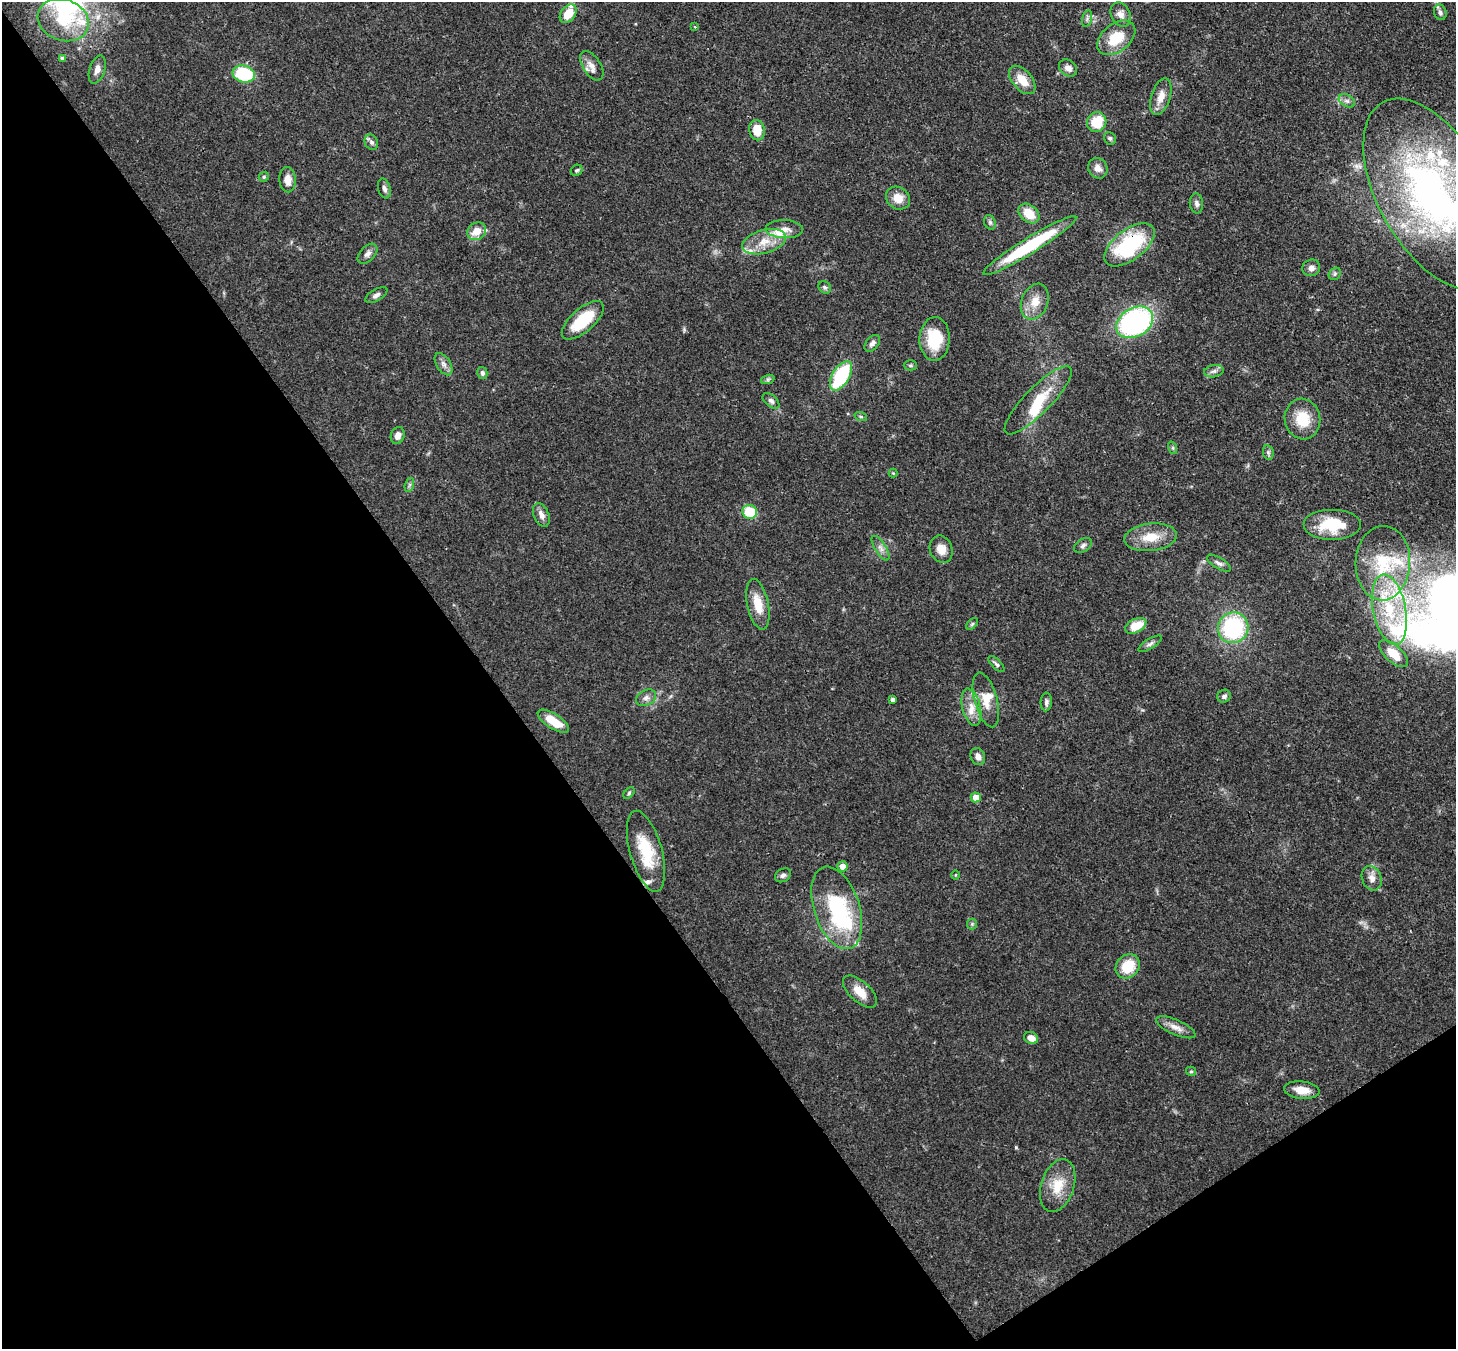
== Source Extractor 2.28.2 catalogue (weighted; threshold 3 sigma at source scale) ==
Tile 14 of 4 x 4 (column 2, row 4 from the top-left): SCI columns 1533-2986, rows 210-1556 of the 5971 x 5944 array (HDU 1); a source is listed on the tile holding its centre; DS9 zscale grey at full resolution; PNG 1458 x 1351 px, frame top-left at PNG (2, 2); each listed source drawn as its Kron ellipse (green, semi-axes under 4 px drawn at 4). Shown black and unused: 38% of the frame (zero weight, under 3 of 4 exposures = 7% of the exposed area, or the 3 px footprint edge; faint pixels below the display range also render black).
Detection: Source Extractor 2.28.2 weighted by HDU 2 'WHT'; one run over the whole footprint, this tile lists its part. Background 0.0932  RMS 0.0041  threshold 0.0184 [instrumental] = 3 sigma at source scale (4.5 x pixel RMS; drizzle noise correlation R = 1.50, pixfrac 1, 0.05/0.05 arcsec/px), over >= 5 px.
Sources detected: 113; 3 inside a brighter object's white glare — neither listed nor drawn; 10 inside a brighter listed object's ellipse — not listed separately; the other 100 listed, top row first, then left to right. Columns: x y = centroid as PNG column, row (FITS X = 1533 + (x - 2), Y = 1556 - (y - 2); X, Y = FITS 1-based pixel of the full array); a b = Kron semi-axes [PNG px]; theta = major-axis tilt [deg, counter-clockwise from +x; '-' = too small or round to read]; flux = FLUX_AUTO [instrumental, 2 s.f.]
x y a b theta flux
1440 12 8 6 -71 1.2
568 14 10 7 53 8.2
1121 15 13 9 -62 3.2
1087 19 9 5 76 1.1
63 20 26 20 -20 16
695 27 4 3 - 0.55
1116 38 22 14 38 12
62 58 4 4 - 1
592 66 16 9 -56 3.5
1068 68 10 7 -39 2.5
97 70 14 7 72 2.7
244 74 11 8 -15 27
1022 80 17 9 -49 7.2
1161 97 19 9 72 4.8
1347 101 9 5 -29 1.4
1097 122 10 9 - 12
757 130 10 8 -77 6.8
1110 138 7 5 -53 0.8
371 142 8 6 -62 1.3
1098 168 10 9 - 2.8
577 170 6 5 - 0.83
264 177 5 4 - 0.59
288 180 12 8 -88 4
384 188 10 6 -73 1.5
1433 194 104 55 -61 150
898 198 13 11 -34 5
1196 203 10 6 -83 1.5
1029 214 12 8 -39 7.9
990 222 7 5 -69 1
784 229 19 9 -1 3.6
477 231 10 8 36 5.9
764 242 22 11 16 7.8
1129 245 29 15 37 36
1030 246 54 8 32 32
367 254 12 7 46 1.9
1311 268 9 8 - 2.3
1335 274 7 5 48 0.86
825 287 7 5 -43 0.79
376 295 12 6 30 1.5
1035 302 18 13 69 5.9
583 320 26 11 41 17
1135 322 20 14 30 73
935 339 22 15 88 16
872 343 10 6 51 1.6
443 364 12 7 -58 2.2
910 365 7 5 1 0.69
1214 371 10 6 10 1.5
482 373 6 5 - 1.1
841 376 16 8 59 30
768 379 7 4 18 0.81
1038 400 46 13 46 14
771 401 10 5 -40 1.2
861 417 6 4 -19 0.61
1302 419 20 17 -79 11
398 435 9 6 72 2.7
1173 448 6 4 -72 0.62
1268 452 7 5 -78 0.95
893 473 4 4 - 0.4
409 485 7 4 71 0.82
750 512 7 7 - 13
541 515 12 7 -67 2.7
1332 525 28 15 0 16
1151 537 26 13 6 9.4
1083 545 9 6 34 1.3
881 548 14 5 -58 2
941 549 14 11 -69 4.6
1219 563 13 5 -31 1.5
1383 563 37 27 87 25
758 604 26 10 -78 8
1389 610 36 16 -79 24
972 624 7 4 45 0.63
1136 626 11 7 27 8.6
1233 628 15 15 - 43
1150 644 13 5 32 1.5
1393 653 18 8 -42 8.1
996 664 10 4 -45 0.99
1224 696 7 6 - 1.3
646 698 11 7 28 1.9
893 700 4 4 - 1.3
986 700 28 11 -75 6.8
1046 702 9 5 87 1.2
971 707 19 9 -76 5.2
553 721 18 7 -33 8.6
978 756 9 7 -67 2.1
629 793 7 4 47 0.63
976 797 5 5 - 4.6
646 851 42 16 -74 17
842 866 5 5 - 3.1
783 875 8 6 32 1.3
956 875 5 3 - 0.35
1372 878 12 9 -68 3
837 908 43 22 -72 41
972 924 5 5 - 0.63
1128 966 13 11 44 12
860 992 21 10 -42 5.9
1176 1027 21 7 -24 3.6
1031 1038 7 5 -22 3.2
1191 1071 5 4 - 0.6
1302 1090 18 8 -6 5
1058 1186 27 16 72 10
Overlapping masked pixels (flux is a lower limit): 1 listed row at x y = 1129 245
Isophote crosses this tile's border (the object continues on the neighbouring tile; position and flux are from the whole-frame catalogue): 2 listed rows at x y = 1440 12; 1433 194